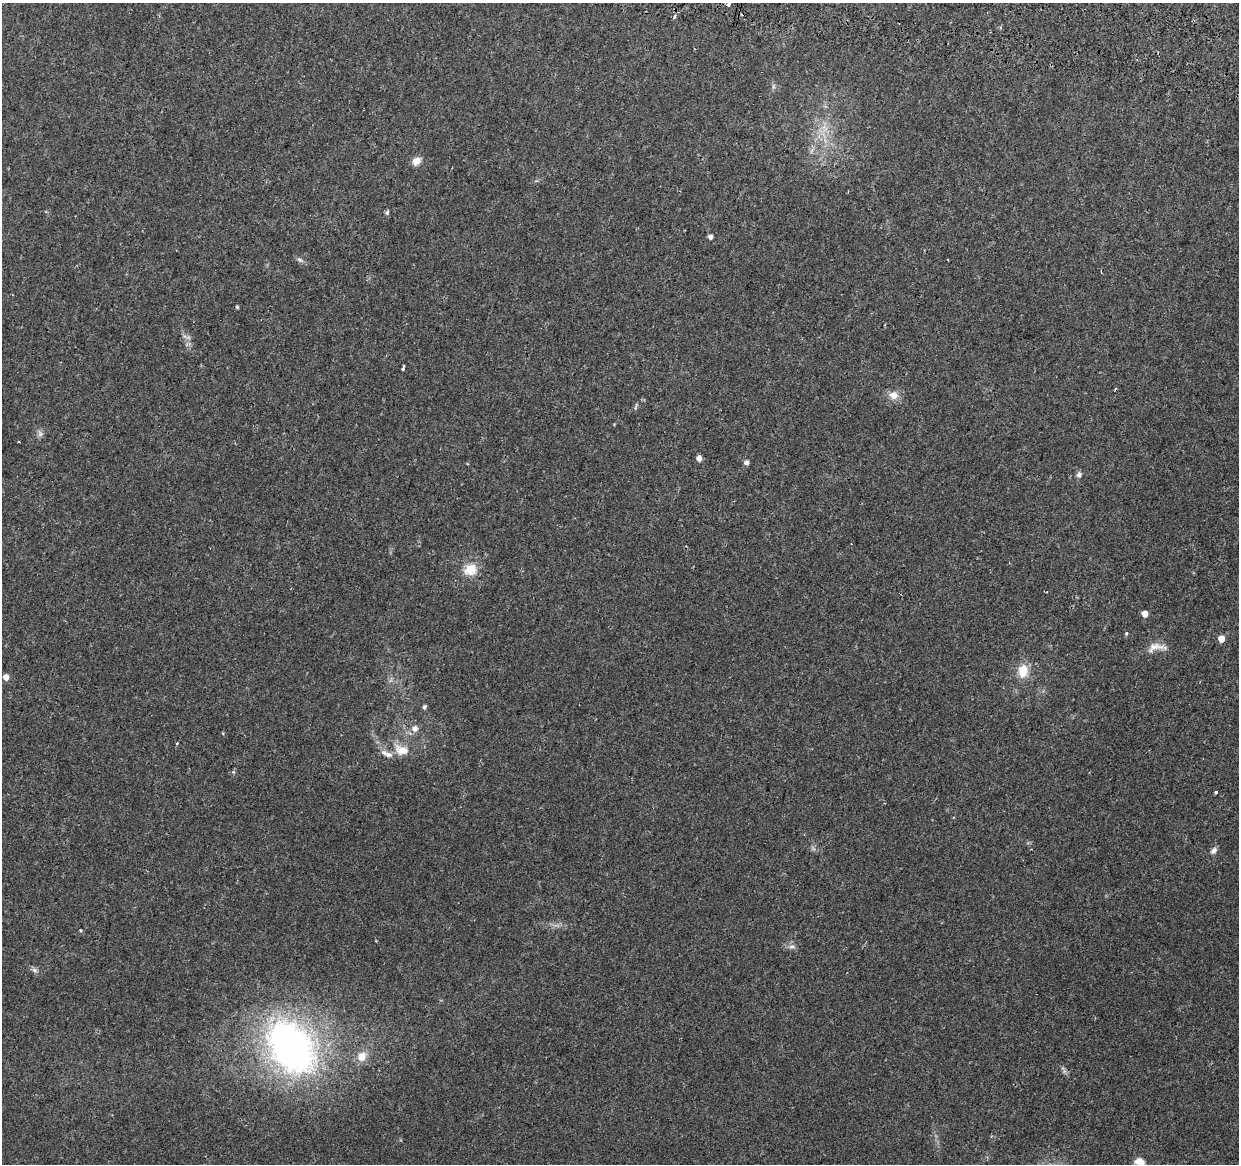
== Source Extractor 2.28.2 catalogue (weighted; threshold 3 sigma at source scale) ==
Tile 10 of 4 x 4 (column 2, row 3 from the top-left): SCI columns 1257-2493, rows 1493-2654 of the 4979 x 5250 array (HDU 1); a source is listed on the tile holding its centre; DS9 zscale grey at full resolution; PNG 1241 x 1166 px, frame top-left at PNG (2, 3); no overlay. Shown black and unused: <1% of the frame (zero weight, under 2 of 3 exposures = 3% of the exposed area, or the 3 px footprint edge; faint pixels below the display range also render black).
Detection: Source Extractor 2.28.2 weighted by HDU 2 'WHT'; one run over the whole footprint, this tile lists its part. Background 0.0364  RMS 0.0037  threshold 0.0166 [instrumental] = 3 sigma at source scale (4.5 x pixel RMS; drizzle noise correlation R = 1.50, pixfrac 1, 0.0396/0.0396 arcsec/px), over >= 5 px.
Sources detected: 39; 1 too faint to see at this stretch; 6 cosmic-ray / hot-pixel residue — not listed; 1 inside a brighter listed object's ellipse — not listed separately; the other 31 listed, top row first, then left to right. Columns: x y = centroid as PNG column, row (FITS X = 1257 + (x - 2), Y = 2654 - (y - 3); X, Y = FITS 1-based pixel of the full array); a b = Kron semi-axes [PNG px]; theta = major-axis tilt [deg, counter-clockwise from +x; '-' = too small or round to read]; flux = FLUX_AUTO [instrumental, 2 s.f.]
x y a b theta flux
729 4 4 3 - 2.5
416 161 10 8 37 2.7
387 212 7 4 64 0.66
710 237 4 4 - 1.4
300 260 9 4 -35 0.91
237 307 4 3 - 0.43
403 368 5 3 - 2.5
893 395 11 10 - 3.3
40 434 8 7 - 1.1
18 442 3 2 - 0.49
699 458 5 4 - 2.5
746 463 5 5 - 1.4
1079 475 7 6 - 1.1
470 569 17 15 25 5.9
1144 614 5 5 - 3.4
1126 633 4 3 - 0.84
1221 639 5 5 - 4.3
1155 647 23 9 1 3.8
1023 671 14 10 82 6.5
6 677 5 5 - 3.1
424 707 6 4 76 0.74
415 728 9 9 - 2.1
402 750 21 13 -21 5.9
233 772 5 4 - 0.51
1215 792 3 3 - 1.2
1214 850 10 6 46 1.3
792 947 9 4 8 0.9
34 970 9 5 -28 1
292 1047 56 40 -56 150
362 1057 13 12 - 3.9
1140 1162 11 8 -17 3.2
Isophote crosses this tile's border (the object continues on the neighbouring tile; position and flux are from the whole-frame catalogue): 2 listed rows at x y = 729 4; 1140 1162